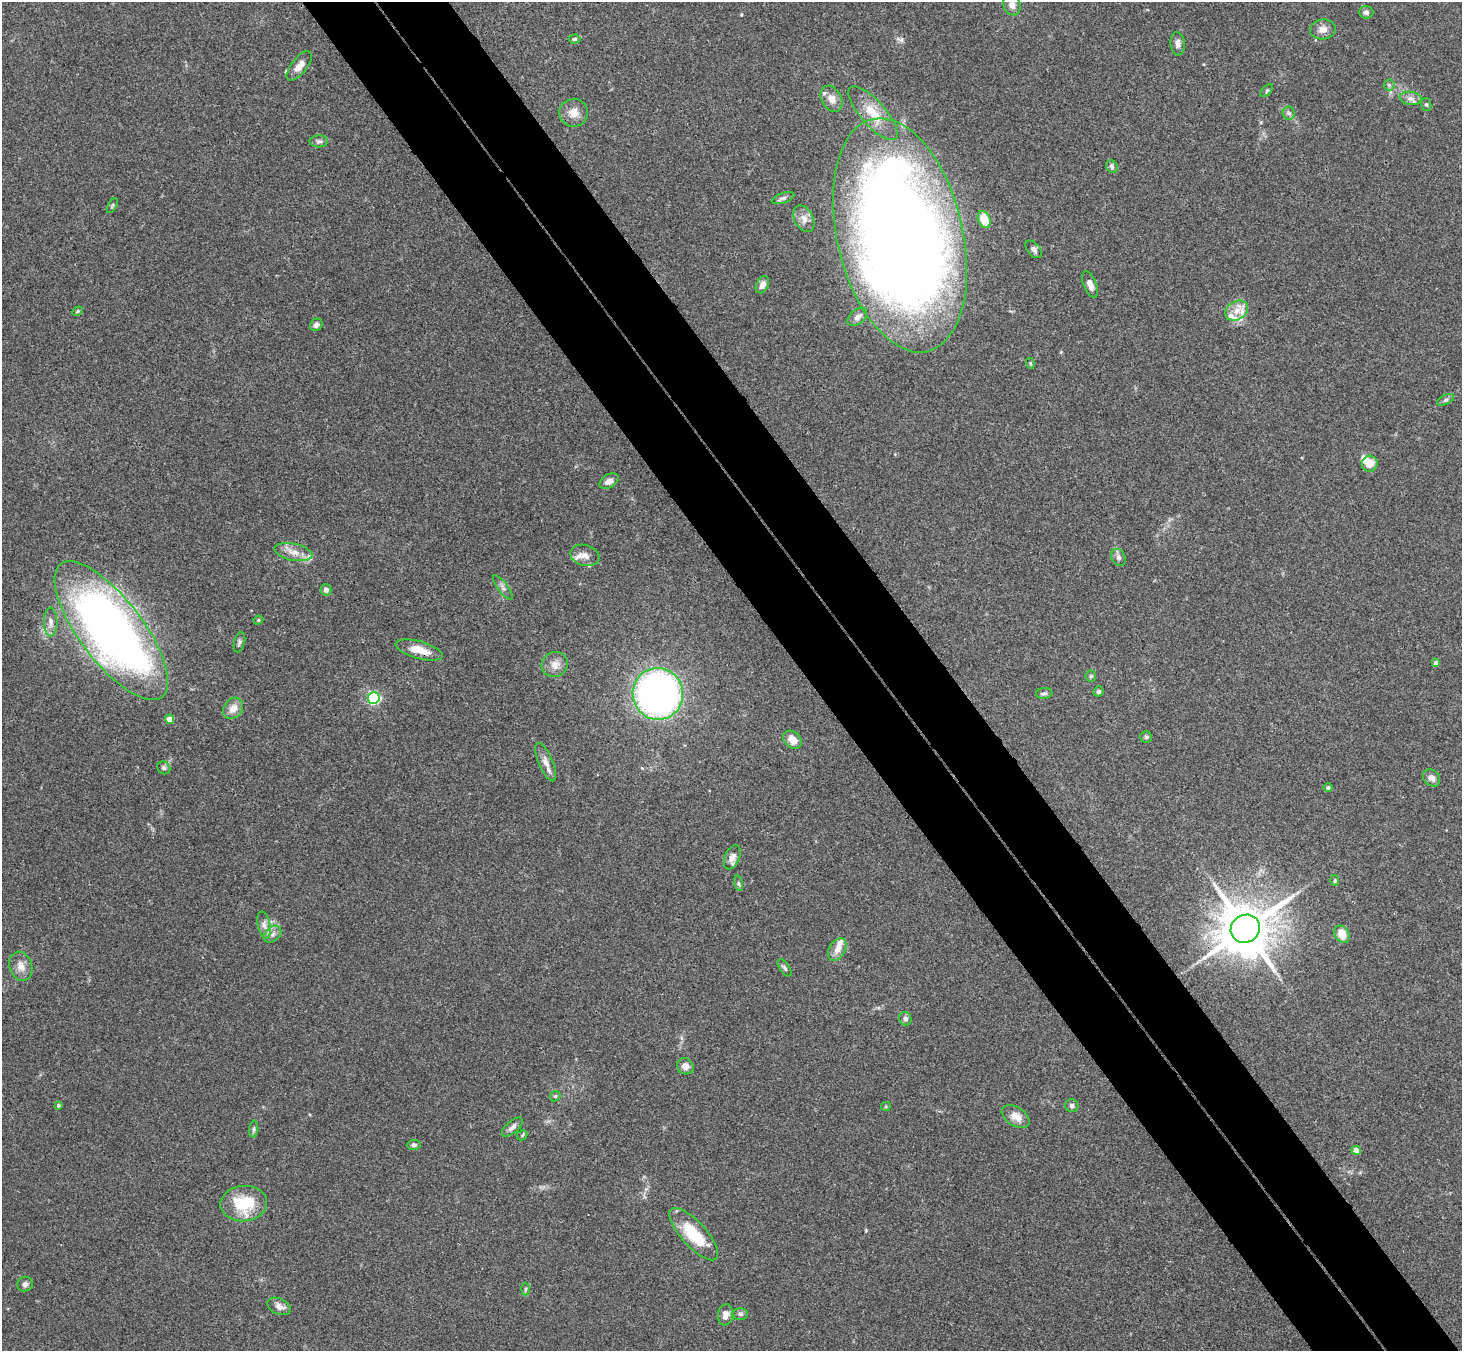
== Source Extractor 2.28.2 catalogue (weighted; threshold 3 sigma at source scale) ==
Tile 6 of 4 x 4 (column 2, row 2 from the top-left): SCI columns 1514-2973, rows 3031-4379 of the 5942 x 5923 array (HDU 1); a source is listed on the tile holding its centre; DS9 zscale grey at full resolution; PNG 1464 x 1353 px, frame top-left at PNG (2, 2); each listed source drawn as its Kron ellipse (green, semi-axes under 4 px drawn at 4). Shown black and unused: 10% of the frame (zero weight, under 3 of 4 exposures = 6% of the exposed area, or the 3 px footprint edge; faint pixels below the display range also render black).
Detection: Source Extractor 2.28.2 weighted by HDU 2 'WHT'; one run over the whole footprint, this tile lists its part. Background 0.168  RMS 0.0077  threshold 0.0348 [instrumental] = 3 sigma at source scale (4.5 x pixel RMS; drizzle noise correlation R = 1.50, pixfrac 1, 0.05/0.05 arcsec/px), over >= 5 px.
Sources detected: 93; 7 inside a brighter listed object's ellipse — not listed separately; the other 86 listed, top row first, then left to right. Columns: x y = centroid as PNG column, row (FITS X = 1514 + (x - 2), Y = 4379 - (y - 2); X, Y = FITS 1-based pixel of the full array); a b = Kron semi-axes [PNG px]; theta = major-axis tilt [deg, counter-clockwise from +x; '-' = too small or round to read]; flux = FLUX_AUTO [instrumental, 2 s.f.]
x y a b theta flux
1012 5 11 8 -71 5.2
1366 12 7 6 - 2.3
1323 29 13 10 4 5.4
574 39 6 4 2 1.4
1178 44 12 7 -85 3.8
299 66 18 8 52 6.6
1389 85 5 5 - 1.4
1267 91 8 4 45 1.3
1410 98 11 6 -8 3.8
831 99 14 10 -60 7.6
1426 104 6 5 - 1.4
574 113 14 14 - 8.1
873 113 34 12 -48 19
1289 113 6 6 - 1.9
319 141 9 6 1 2.2
1112 167 7 5 -59 1.6
783 198 12 5 18 2.2
112 206 8 3 60 0.96
804 219 14 9 -61 5.7
984 219 9 6 -66 15
900 235 119 63 -77 1500
1034 249 10 6 -48 2.8
1090 284 14 6 -68 4.9
762 285 9 6 62 5.4
78 311 5 4 - 0.97
1237 311 12 9 34 7.5
857 317 11 7 40 4.2
316 325 7 5 48 2.7
1030 363 5 3 - 0.77
1445 400 9 5 26 1.9
1370 464 8 8 - 9.1
609 481 10 6 31 4.5
293 552 19 8 -11 7.7
585 555 15 10 -15 6.4
1119 557 9 6 -58 2.7
503 587 14 5 -53 2.8
326 590 6 5 - 3.1
258 620 5 4 - 1
51 622 14 7 -89 4.5
111 631 84 31 -53 590
239 642 10 5 76 1.9
419 650 24 8 -15 12
1436 663 4 4 - 4
555 664 13 12 - 6.4
1091 676 5 5 - 1.2
1098 691 5 5 - 1.9
1044 693 8 5 6 1.6
658 694 26 25 - 360
374 698 6 5 - 140
233 708 11 9 54 7.1
170 719 4 4 - 11
1146 737 6 5 - 1.3
792 740 10 8 -41 7.5
546 762 21 7 -67 5.5
164 768 7 6 - 1.6
1431 778 9 7 -44 4.3
1328 788 4 4 - 1.7
732 857 13 7 66 5.1
1335 881 5 4 - 1.3
739 883 8 4 -81 1.3
264 925 13 6 -78 4.2
1245 929 15 14 - 4100
273 934 10 7 45 3.3
1342 934 9 7 -56 14
837 949 12 8 59 6.6
21 966 15 11 -72 7
785 968 10 5 -54 1.9
905 1019 7 6 - 2.6
685 1066 8 8 - 5
555 1096 6 5 - 1.1
58 1105 4 4 - 1.4
886 1106 5 4 - 0.85
1072 1106 7 6 - 2.1
1016 1116 15 9 -32 8
512 1127 13 6 41 3
254 1129 8 4 83 1.6
522 1135 5 4 - 1.1
414 1145 7 5 4 1.9
1356 1150 4 4 - 7.2
244 1204 23 17 4 35
694 1234 33 12 -48 33
25 1284 8 7 - 2.3
525 1289 6 4 88 1.1
279 1306 12 8 -25 4.7
740 1314 7 6 - 1.8
725 1315 10 7 81 5.5
Overlapping masked pixels (flux is a lower limit): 2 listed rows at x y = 900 235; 1245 929